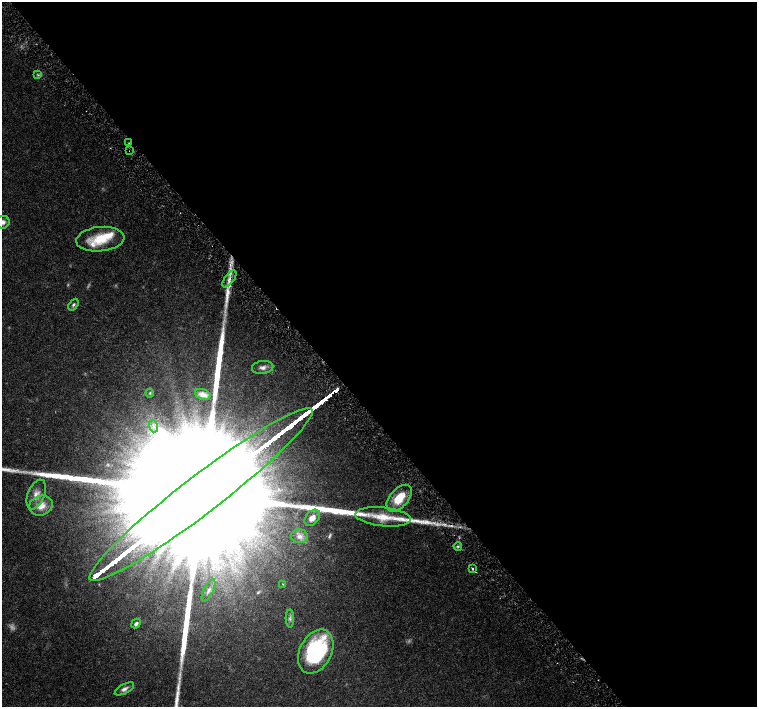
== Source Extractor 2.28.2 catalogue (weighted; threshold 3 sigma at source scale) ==
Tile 8 of 4 x 4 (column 4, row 2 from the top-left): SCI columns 4540-6049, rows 3031-4439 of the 6057 x 6002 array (HDU 1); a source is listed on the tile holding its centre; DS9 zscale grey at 2 x 2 block average (1 PNG px = mean of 2 x 2 image px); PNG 759 x 709 px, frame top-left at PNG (2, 2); each listed source drawn as its Kron ellipse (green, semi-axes under 4 px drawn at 4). Shown black and unused: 58% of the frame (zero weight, under 4 of 8 exposures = <1% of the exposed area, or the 3 px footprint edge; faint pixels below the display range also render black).
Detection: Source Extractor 2.28.2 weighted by HDU 2 'WHT'; one run over the whole footprint, this tile lists its part. Background 0.0161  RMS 0.0013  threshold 0.00541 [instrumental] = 3 sigma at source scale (4.09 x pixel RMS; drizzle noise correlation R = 1.36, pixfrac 0.8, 0.0396/0.0396 arcsec/px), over >= 5 px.
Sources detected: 37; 3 too faint to see at this stretch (2 x 2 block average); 1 cosmic-ray / hot-pixel residue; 5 long thin detections or spike segments (spike, bleed or trail) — neither listed nor drawn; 2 inside a brighter listed object's ellipse — not listed separately; the other 26 listed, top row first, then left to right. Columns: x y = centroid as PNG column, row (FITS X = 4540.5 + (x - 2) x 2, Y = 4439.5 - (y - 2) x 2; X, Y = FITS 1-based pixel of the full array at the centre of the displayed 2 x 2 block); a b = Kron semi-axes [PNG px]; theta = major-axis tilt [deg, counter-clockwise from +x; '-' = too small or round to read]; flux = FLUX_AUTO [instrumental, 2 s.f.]
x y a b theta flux
38 75 4 2 - 0.33
129 143 2 2 - 0.18
129 150 2 2 - 0.14
3 222 7 6 - 1.2
100 239 24 12 6 8.4
229 279 10 4 53 1.7
73 305 6 3 54 0.61
263 367 10 6 7 1.5
150 393 4 3 - 0.27
203 394 8 5 -21 1.2
153 426 6 4 -73 1
36 495 16 8 68 3
201 495 140 19 37 110000
399 498 16 9 48 7.7
41 506 12 9 18 3.9
383 517 28 9 -6 6.5
312 518 9 6 48 2.2
300 536 8 7 - 1.4
458 546 4 3 - 0.4
473 569 3 2 - 0.35
283 584 3 2 - 0.18
208 590 12 5 65 1.6
290 618 9 4 -89 0.9
136 624 5 3 - 0.77
316 651 23 16 63 34
124 689 10 4 28 1.1
Overlapping masked pixels (flux is a lower limit): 3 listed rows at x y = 129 150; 229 279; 201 495
Isophote crosses this tile's border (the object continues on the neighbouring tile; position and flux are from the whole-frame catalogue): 2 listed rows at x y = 3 222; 201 495
Diffuse or blended objects may show on this block-average render without a row.